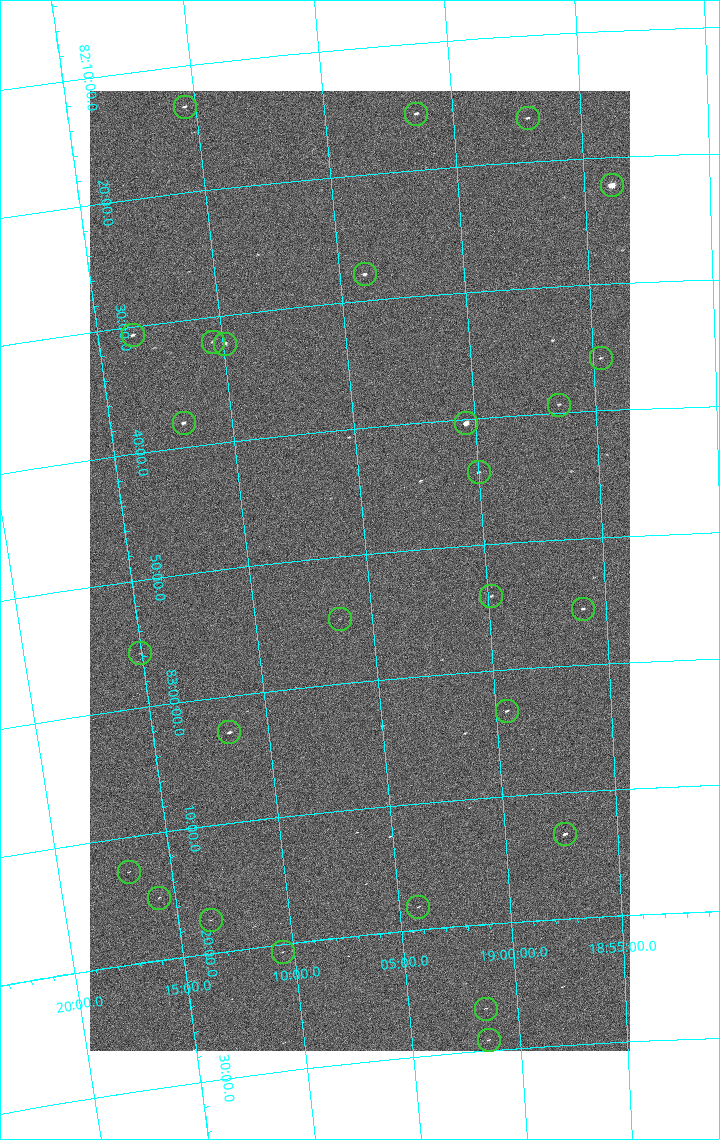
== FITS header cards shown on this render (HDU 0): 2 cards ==
NAXIS1  =                 1080 / length of data axis 1
NAXIS2  =                 1920 / length of data axis 2

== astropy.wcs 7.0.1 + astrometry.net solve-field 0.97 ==
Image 1080 x 1920 px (HDU 0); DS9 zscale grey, zoomed out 1/2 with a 90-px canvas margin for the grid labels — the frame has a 2x2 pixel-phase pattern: neighbouring pixels differ more than pixels two apart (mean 1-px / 2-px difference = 1.476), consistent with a one-shot-colour (mosaic) sensor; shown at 1/2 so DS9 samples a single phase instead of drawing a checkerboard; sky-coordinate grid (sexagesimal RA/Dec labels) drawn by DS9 from the SOLVED WCS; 27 Tycho-2 reference stars matched to detected sources circled (green)
Header WCS: none
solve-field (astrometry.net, Tycho-2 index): SOLVED blind (the file carries no WCS)
Solved WCS: RA---TAN-SIP/DEC--TAN-SIP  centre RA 19:05:20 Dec +82:51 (286.33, +82.85 deg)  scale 2.38 arcsec/px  FOV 42.8' x 76.0'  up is -175 deg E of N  parity flipped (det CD > 0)
(file carries no celestial WCS; the grid is the blind solution)
Tycho-2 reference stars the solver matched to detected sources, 27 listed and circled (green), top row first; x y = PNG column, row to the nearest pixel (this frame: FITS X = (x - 90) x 2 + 1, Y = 1920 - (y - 91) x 2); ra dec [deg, ICRS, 3 dp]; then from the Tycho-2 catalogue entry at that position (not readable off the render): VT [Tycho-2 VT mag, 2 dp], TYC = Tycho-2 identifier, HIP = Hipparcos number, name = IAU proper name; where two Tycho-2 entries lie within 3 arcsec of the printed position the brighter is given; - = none
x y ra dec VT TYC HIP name
184 107 287.603 +82.220 9.97 4595-1136-1 - -
416 114 285.358 +82.259 10.22 4595-779-1 - -
528 118 284.270 +82.275 10.94 4595-770-1 - -
612 186 283.474 +82.370 6.89 4595-609-1 92738 -
364 274 286.002 +82.465 10.41 4595-688-1 - -
132 336 288.397 +82.511 10.44 4648-2292-1 - -
212 342 287.600 +82.533 11.15 4648-2866-1 - -
224 344 287.482 +82.537 9.99 4648-2276-1 - -
601 358 283.667 +82.597 11.15 4648-2280-1 - -
559 405 284.123 +82.655 11.10 4648-3038-1 - -
184 423 287.996 +82.634 9.96 4648-2504-1 - -
466 424 285.095 +82.672 8.05 4648-2672-1 93312 -
478 472 285.001 +82.737 11.02 4648-3516-1 - -
491 596 284.962 +82.902 11.50 4648-2204-1 - -
583 609 283.992 +82.926 11.12 4648-1812-1 - -
340 620 286.595 +82.915 11.66 4648-2750-1 - -
140 653 288.767 +82.928 11.74 4648-2296-1 - -
507 712 284.882 +83.055 11.15 4648-3202-1 - -
229 732 287.922 +83.047 10.16 4648-2188-1 - -
565 834 284.331 +83.222 10.25 4648-1665-1 - -
129 872 289.224 +83.212 11.75 4648-3116-1 - -
159 898 288.929 +83.251 11.75 4648-2742-1 - -
418 908 286.039 +83.303 11.73 4648-3339-1 - -
211 920 288.385 +83.290 11.64 4648-3281-1 - -
282 952 287.624 +83.344 11.75 4648-3269-1 - -
486 1009 285.371 +83.444 11.63 4648-1017-1 - -
488 1040 285.365 +83.485 11.99 4648-1681-1 - -